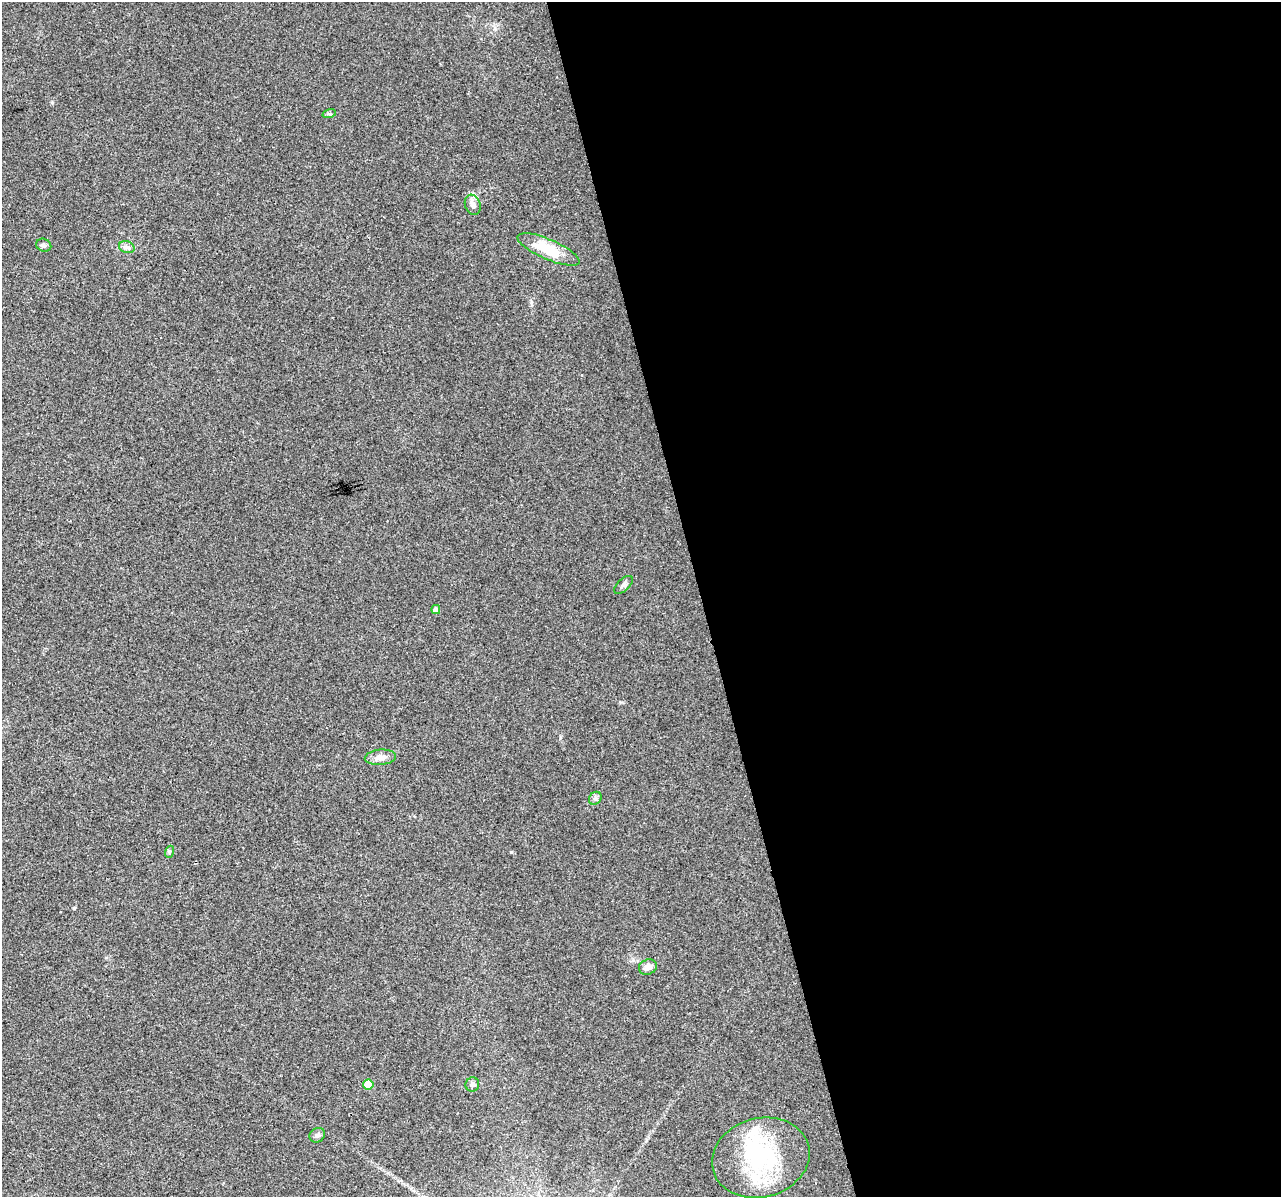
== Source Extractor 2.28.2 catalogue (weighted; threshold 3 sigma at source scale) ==
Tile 8 of 4 x 4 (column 4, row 2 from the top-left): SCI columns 3839-5117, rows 2480-3674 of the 5117 x 4912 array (HDU 1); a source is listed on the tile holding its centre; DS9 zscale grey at full resolution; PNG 1283 x 1199 px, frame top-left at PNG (2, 2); each listed source drawn as its Kron ellipse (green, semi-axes under 4 px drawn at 4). Shown black and unused: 45% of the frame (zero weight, under 2 of 3 exposures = <1% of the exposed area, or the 3 px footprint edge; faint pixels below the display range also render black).
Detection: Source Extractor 2.28.2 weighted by HDU 2 'WHT'; one run over the whole footprint, this tile lists its part. Background 0.0308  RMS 0.0062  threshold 0.028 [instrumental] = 3 sigma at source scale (4.5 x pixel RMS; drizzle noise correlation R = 1.50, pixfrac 1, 0.0396/0.0396 arcsec/px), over >= 5 px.
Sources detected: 17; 2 inside a brighter listed object's ellipse — not listed separately; the other 15 listed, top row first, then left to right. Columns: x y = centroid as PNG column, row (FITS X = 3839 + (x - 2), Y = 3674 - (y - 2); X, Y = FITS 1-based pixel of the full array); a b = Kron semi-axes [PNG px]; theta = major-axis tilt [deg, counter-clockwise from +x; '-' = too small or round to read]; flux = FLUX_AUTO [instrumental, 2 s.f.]
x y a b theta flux
329 114 7 4 17 0.94
473 205 10 7 -71 3
44 245 8 6 -22 1.9
127 247 8 6 -19 1.9
548 249 33 10 -23 21
624 585 11 6 43 1.9
436 610 4 4 - 3.2
380 757 16 7 5 4.7
595 798 7 5 47 1.5
169 852 6 4 72 0.91
648 967 9 7 23 4.5
368 1084 5 5 - 14
472 1084 7 6 - 2.2
317 1135 8 7 - 1.8
761 1158 49 39 15 69
Unlisted compact peaks at least as high as the median listed source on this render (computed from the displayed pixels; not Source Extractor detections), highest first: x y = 511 852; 74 908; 52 102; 531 302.